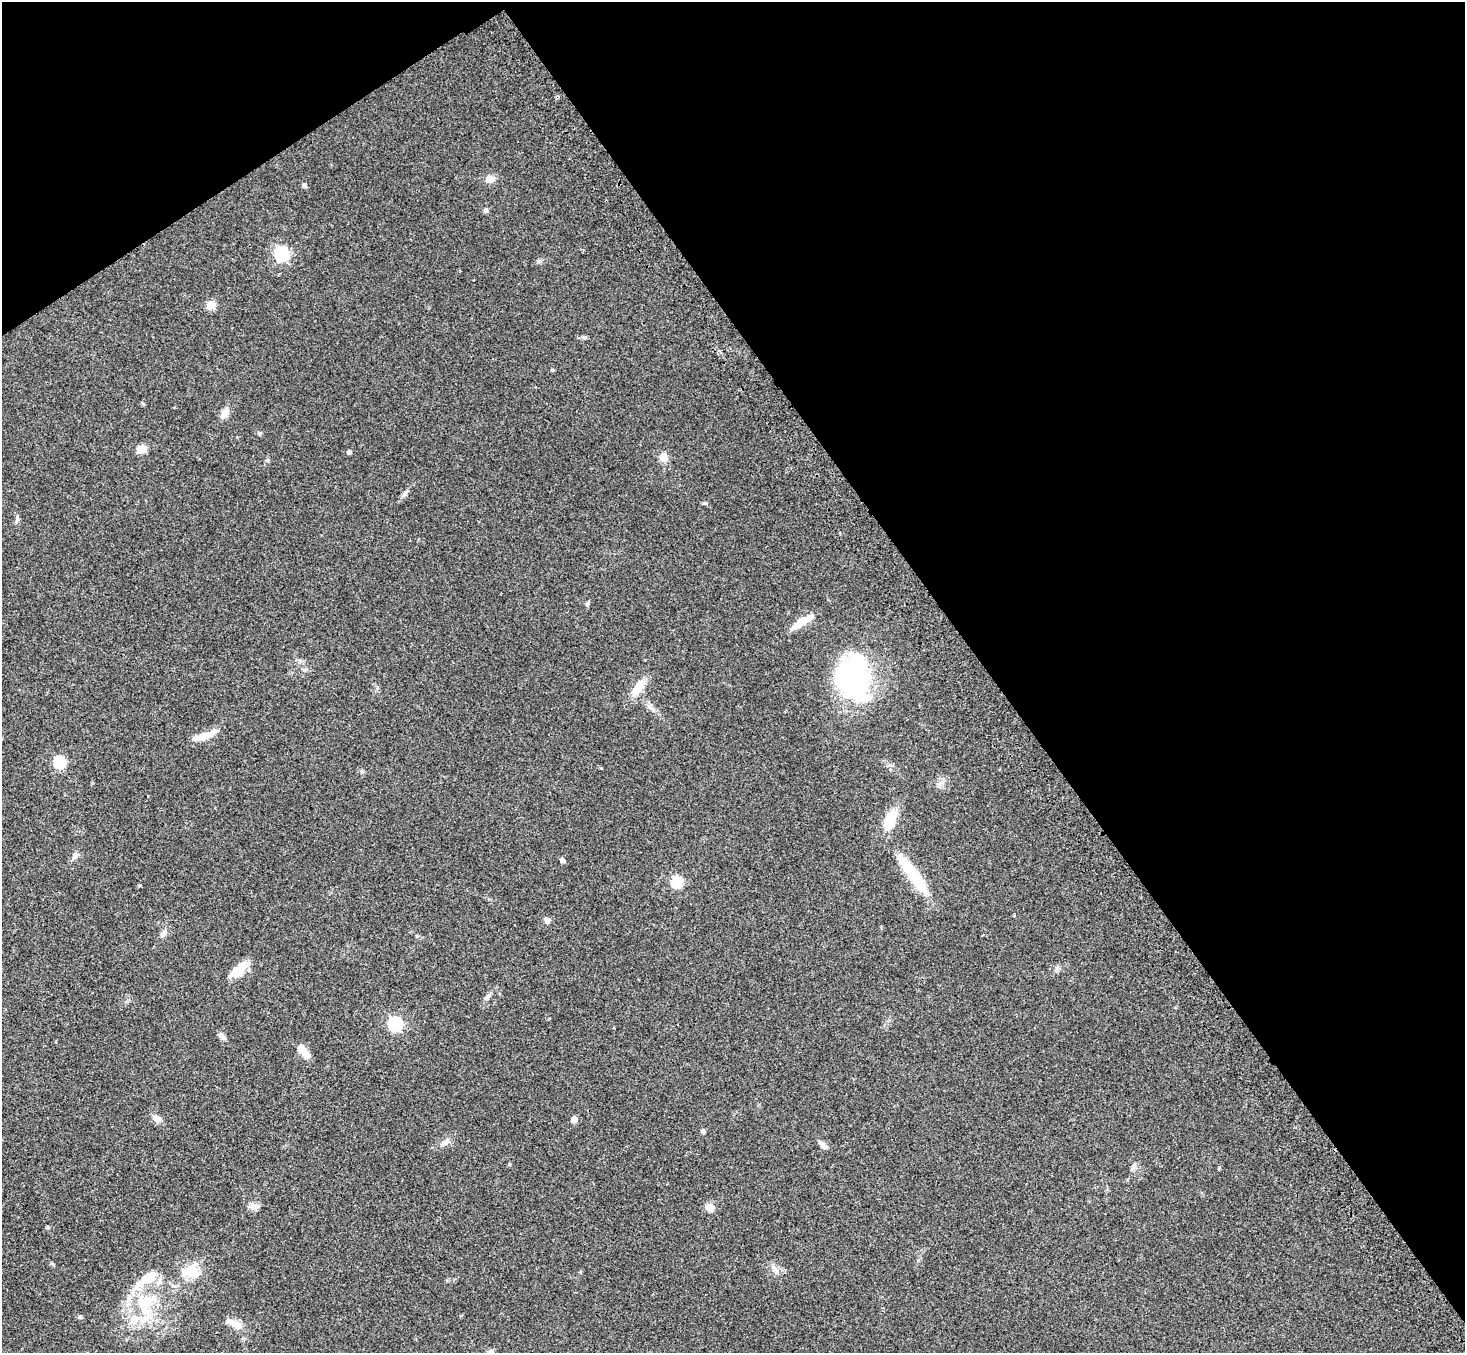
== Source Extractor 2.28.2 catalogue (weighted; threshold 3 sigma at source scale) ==
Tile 3 of 4 x 4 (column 3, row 1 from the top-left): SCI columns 3007-4469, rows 4406-5756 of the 6010 x 5974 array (HDU 1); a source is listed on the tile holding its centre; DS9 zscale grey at full resolution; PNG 1467 x 1355 px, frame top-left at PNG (2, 2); no overlay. Shown black and unused: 37% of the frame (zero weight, under 3 of 4 exposures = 5% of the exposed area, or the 3 px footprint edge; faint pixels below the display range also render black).
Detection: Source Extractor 2.28.2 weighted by HDU 2 'WHT'; one run over the whole footprint, this tile lists its part. Background 0.204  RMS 0.0084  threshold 0.0379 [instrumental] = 3 sigma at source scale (4.5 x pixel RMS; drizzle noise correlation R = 1.50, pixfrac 1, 0.05/0.05 arcsec/px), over >= 5 px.
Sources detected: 50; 1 inside a brighter object's white glare — not listed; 3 inside a brighter listed object's ellipse — not listed separately; the other 46 listed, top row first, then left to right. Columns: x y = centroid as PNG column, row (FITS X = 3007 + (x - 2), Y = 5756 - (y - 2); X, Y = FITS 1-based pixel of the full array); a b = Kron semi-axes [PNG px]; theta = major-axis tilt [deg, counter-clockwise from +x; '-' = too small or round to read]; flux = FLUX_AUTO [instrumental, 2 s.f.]
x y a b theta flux
490 179 12 8 12 4.8
304 185 5 4 - 2.5
486 210 5 5 - 2.5
282 254 6 6 - 130
539 261 6 5 - 1.4
211 305 5 5 - 24
224 413 13 8 66 5.8
142 449 10 8 21 7.6
349 452 4 4 - 2.2
664 457 5 5 - 24
404 494 9 3 45 1.9
705 503 6 4 -18 1.1
17 519 15 2 80 1.3
587 604 7 4 59 1.3
803 621 30 7 32 14
854 679 37 27 -90 160
638 688 25 10 54 13
651 707 12 4 -46 3
206 735 29 8 23 12
59 762 6 6 - 69
890 820 24 12 69 21
75 855 9 7 57 3
562 860 5 4 - 2.9
913 874 59 11 -54 42
677 882 6 5 - 58
547 920 7 6 - 3.3
163 934 9 6 59 2.9
239 969 26 11 43 13
395 1024 6 6 - 130
222 1036 11 6 -42 3
303 1050 16 7 -51 14
156 1118 12 8 -29 4.2
574 1119 5 4 - 8.6
703 1131 5 5 - 1.6
444 1143 10 4 13 2.4
825 1147 9 6 -33 3.1
1134 1166 8 6 74 2.5
253 1206 11 8 -16 3.8
710 1207 10 8 -13 5.7
775 1269 14 5 -45 3.7
190 1271 26 17 27 19
151 1276 21 12 51 12
147 1302 21 11 72 18
79 1317 7 4 0 1.2
135 1320 18 12 38 15
235 1324 28 8 -29 8.2
Unlisted compact peaks at least as high as the median listed source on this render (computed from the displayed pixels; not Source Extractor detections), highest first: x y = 260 433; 584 337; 552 370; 143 404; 362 771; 267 460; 1056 968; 601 768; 140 885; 52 1263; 509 1164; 488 996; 48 1228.